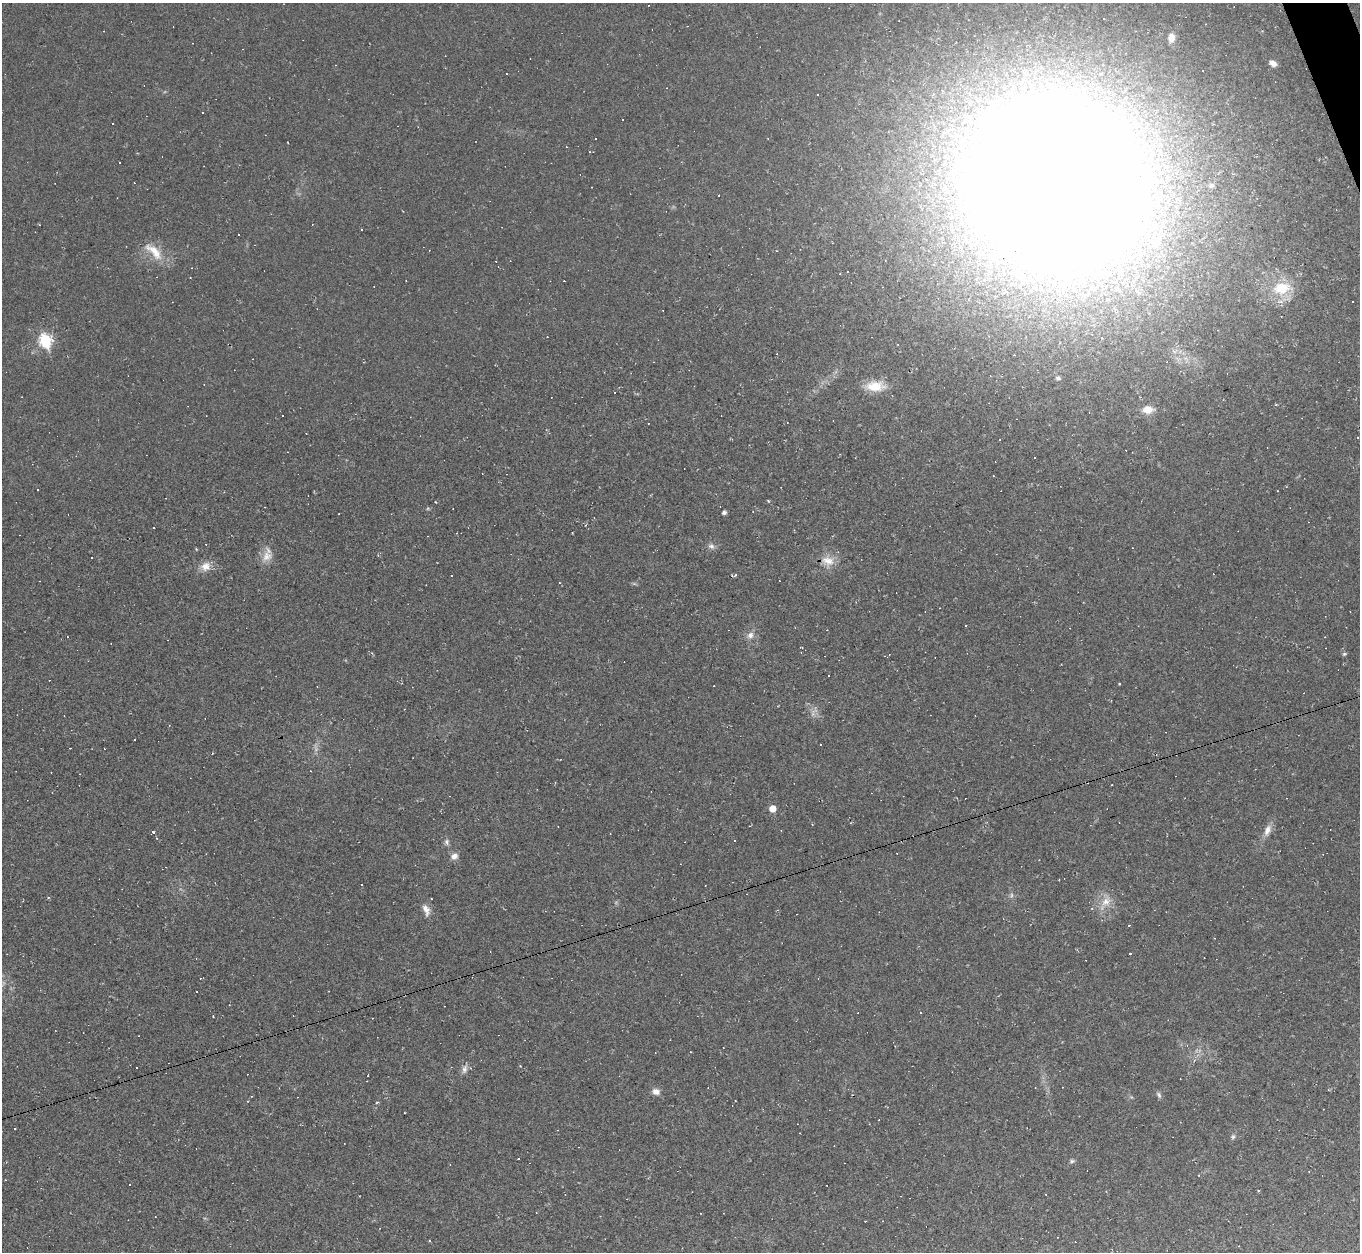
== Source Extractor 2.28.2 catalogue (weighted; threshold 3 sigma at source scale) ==
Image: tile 10 of 4 x 4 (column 2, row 3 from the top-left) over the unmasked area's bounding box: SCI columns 1359-2716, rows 1523-2772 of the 5432 x 5417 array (HDU 1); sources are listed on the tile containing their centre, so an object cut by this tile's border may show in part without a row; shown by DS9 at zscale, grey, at full resolution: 1 PNG px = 1 image px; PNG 1362 x 1254 px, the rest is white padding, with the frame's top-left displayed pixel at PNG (2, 3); no overlay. <1% of this frame is shown black and not used: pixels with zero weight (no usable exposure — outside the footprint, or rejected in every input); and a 3 px margin inside the footprint's outer edge (the drizzle kernel's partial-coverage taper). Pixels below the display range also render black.
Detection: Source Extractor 2.28.2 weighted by HDU 2 'WHT'; one run over the whole footprint, this tile lists its part. Background 0.0624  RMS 0.0071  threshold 0.0319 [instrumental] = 3 sigma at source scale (4.5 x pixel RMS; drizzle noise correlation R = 1.50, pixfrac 1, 0.05/0.05 arcsec/px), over >= 5 px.
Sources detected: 140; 4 too faint to see at this stretch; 70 cosmic-ray / hot-pixel residue — not listed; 3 inside a brighter listed object's ellipse — not listed separately; the other 63 listed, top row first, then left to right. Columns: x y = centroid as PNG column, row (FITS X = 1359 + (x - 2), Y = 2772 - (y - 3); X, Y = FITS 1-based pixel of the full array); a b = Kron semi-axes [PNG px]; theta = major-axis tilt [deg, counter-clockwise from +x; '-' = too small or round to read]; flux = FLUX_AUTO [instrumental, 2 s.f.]
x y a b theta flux
1206 24 3 2 - 0.46
104 31 3 2 - 0.33
1171 38 11 8 88 6.1
1273 63 8 6 -27 4.2
818 94 3 2 - 0.75
113 124 2 2 - 0.69
596 138 2 2 - 0.6
590 152 3 2 - 0.46
119 163 3 3 - 6.9
1056 185 133 115 -41 4000
1211 185 6 5 - 1.7
361 229 3 3 - 1
239 234 3 2 - 0.57
154 251 34 13 -42 16
1282 288 22 15 9 23
1353 302 3 2 - 0.96
1102 337 3 3 - 1
45 340 7 6 - 73
1058 378 6 6 - 1.9
875 386 24 12 -1 16
1148 410 12 8 5 8.3
1358 437 3 2 - 0.45
1000 440 2 2 - 0.58
38 489 3 3 - 2
768 501 4 3 - 0.64
428 509 6 4 -19 0.82
724 512 4 4 - 2.3
711 546 10 8 -24 2.8
196 549 4 3 - 0.58
267 556 19 13 50 8.1
91 558 3 3 - 2
828 561 19 13 -3 10
205 566 14 12 33 7.5
451 576 3 2 - 0.83
559 583 3 3 - 0.62
827 630 3 3 - 0.45
750 635 10 9 - 4.2
372 653 5 3 - 0.78
1344 654 5 5 - 1.3
135 739 3 3 - 1.6
772 809 5 5 - 8.7
812 824 3 3 - 0.63
1267 830 18 9 68 6.3
153 832 3 3 - 3.6
447 842 9 7 -77 2.3
454 856 9 8 - 4.3
362 885 2 2 - 0.54
1011 895 8 4 82 1.6
431 899 2 2 - 0.55
1106 901 17 12 44 9.7
426 910 16 8 -69 5.2
1130 953 3 2 - 0.83
197 992 3 3 - 1.1
921 1013 3 2 - 0.52
293 1016 3 2 - 0.4
464 1069 13 7 75 3.6
656 1092 10 8 -15 4.1
1159 1095 9 5 -62 1.8
251 1096 3 2 - 0.48
1233 1137 7 6 - 1.7
518 1158 3 2 - 0.71
1072 1161 7 5 20 1.5
429 1240 3 2 - 0.86
Isophote crosses this tile's border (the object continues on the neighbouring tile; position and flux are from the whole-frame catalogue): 1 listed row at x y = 1056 185
Unlisted compact peaks at least as high as the median listed source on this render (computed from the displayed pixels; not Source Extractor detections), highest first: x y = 1119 684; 377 1102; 213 1016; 48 898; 15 1129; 435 502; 572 533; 520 1066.